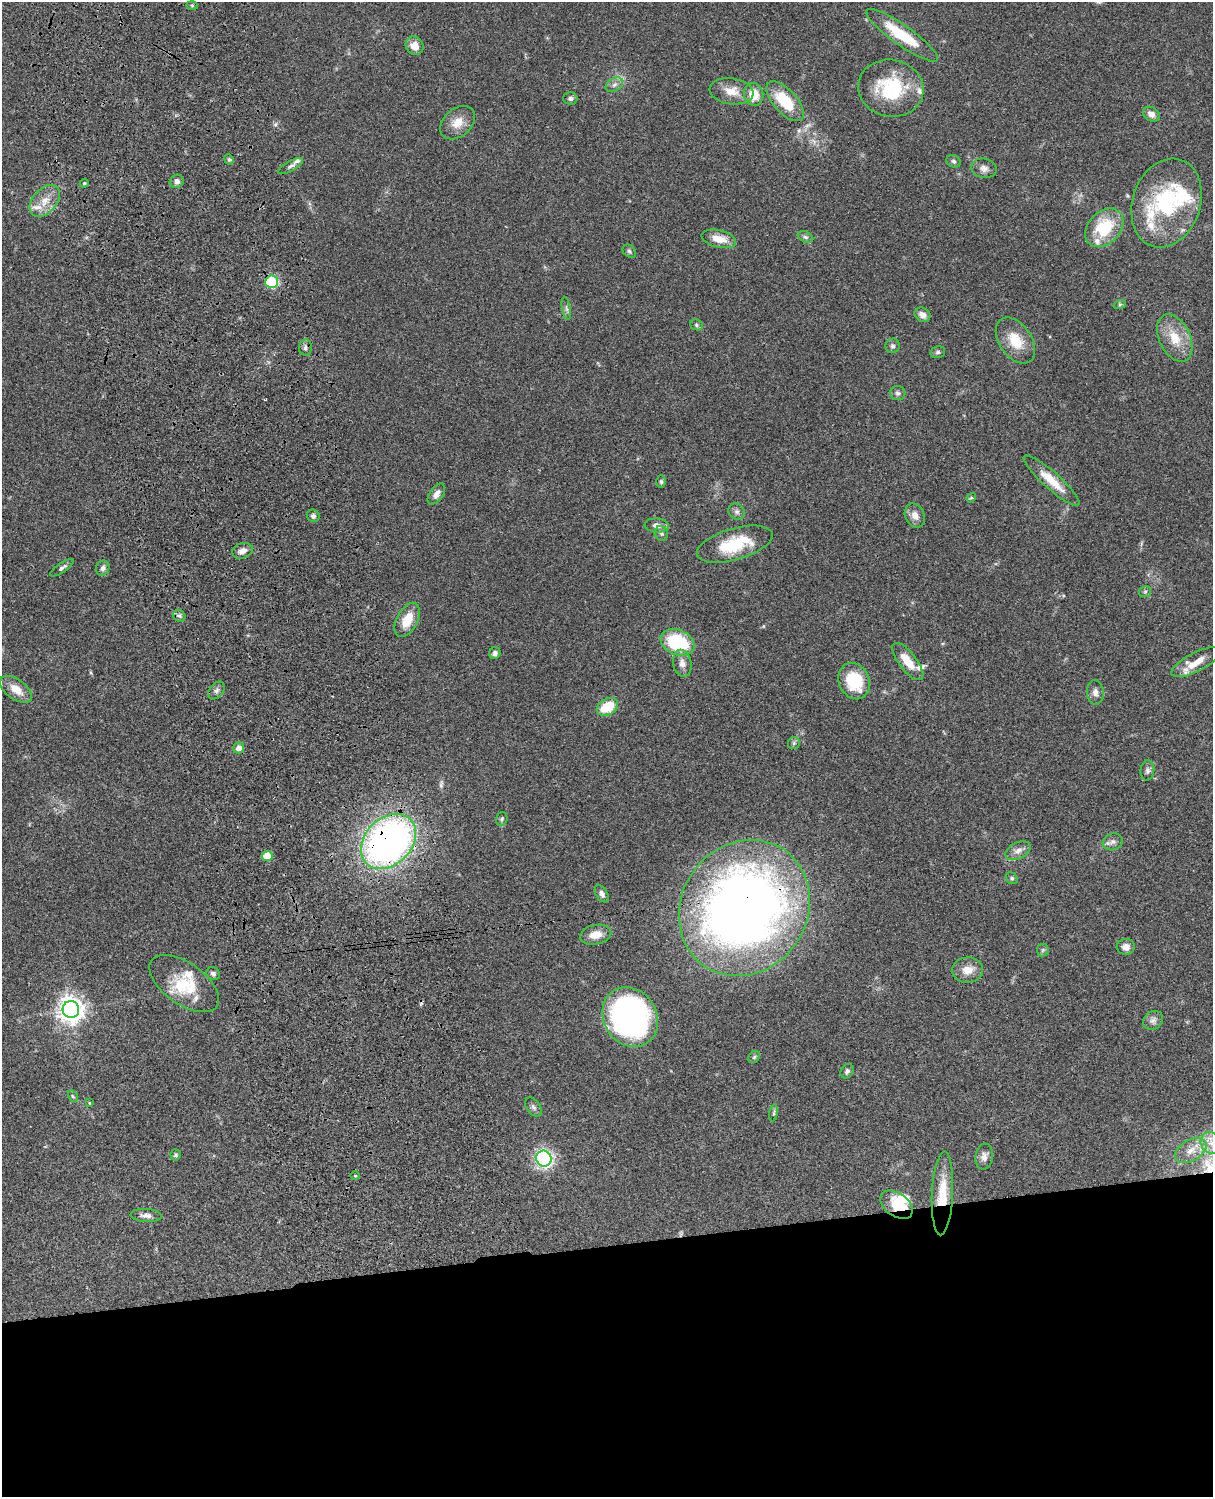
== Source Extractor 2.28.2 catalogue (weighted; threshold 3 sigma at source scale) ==
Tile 11 of 4 x 3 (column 3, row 3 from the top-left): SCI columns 2546-3756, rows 278-1772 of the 5086 x 4926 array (HDU 1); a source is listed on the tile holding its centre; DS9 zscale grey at full resolution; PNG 1215 x 1499 px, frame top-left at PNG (2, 2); each listed source drawn as its Kron ellipse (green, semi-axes under 4 px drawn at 4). Shown black and unused: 17% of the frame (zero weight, under 3 of 4 exposures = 6% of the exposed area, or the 3 px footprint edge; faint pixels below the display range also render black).
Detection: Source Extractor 2.28.2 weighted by HDU 2 'WHT'; one run over the whole footprint, this tile lists its part. Background 0.0794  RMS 0.0058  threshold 0.0262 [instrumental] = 3 sigma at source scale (4.5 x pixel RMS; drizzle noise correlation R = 1.50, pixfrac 1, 0.05/0.05 arcsec/px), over >= 5 px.
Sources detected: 109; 2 inside a brighter object's white glare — neither listed nor drawn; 12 inside a brighter listed object's ellipse — not listed separately; the other 95 listed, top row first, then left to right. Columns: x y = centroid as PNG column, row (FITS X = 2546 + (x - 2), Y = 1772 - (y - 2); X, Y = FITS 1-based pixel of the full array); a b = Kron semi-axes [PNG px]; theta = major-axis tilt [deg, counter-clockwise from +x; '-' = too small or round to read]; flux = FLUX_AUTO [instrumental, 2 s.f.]
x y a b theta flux
192 5 6 4 -2 0.73
902 35 43 10 -35 24
415 46 9 8 - 5.7
614 85 9 6 31 2.3
891 88 33 28 -11 36
732 91 22 13 -8 8.5
754 94 11 9 -79 11
570 98 7 6 - 1.6
785 101 24 11 -48 21
1151 114 9 7 -33 3
458 123 20 14 41 8.2
229 159 5 4 - 0.83
953 161 7 6 - 1.3
291 166 14 5 29 2
984 168 13 9 -14 3.2
177 181 7 6 - 2.6
84 183 4 4 - 0.64
45 201 18 12 48 8.3
1167 203 45 34 71 54
1104 228 22 16 46 26
805 237 8 5 -26 1.4
719 239 17 8 -14 8
629 251 7 5 -45 1.2
272 282 6 6 - 42
1120 304 6 4 19 0.88
566 308 12 3 -80 1.3
922 315 8 7 - 3.4
696 325 6 5 - 1.1
1175 338 25 15 -64 13
1015 341 25 16 -55 14
893 346 7 7 - 1.5
305 347 8 6 84 1.7
938 352 7 5 15 1.2
898 393 7 7 - 1.7
1052 481 36 8 -42 11
661 482 6 4 -88 0.95
436 494 12 6 55 3.3
971 498 5 4 - 0.73
737 512 8 7 - 2
915 515 12 9 -63 4.6
313 516 6 6 - 1.8
657 525 12 7 -5 3.2
661 533 7 6 - 1.4
735 544 39 15 16 25
243 551 10 7 15 3.5
62 568 14 4 34 1.7
103 568 7 6 - 2
1145 592 6 5 - 1
179 616 7 5 -39 1.3
407 620 18 10 62 11
677 642 17 12 -23 37
495 653 6 5 - 1.4
908 662 22 9 -52 9.9
1196 662 27 9 27 9.9
682 663 13 9 -78 3.9
854 681 19 15 -65 24
16 689 18 10 -35 8.1
217 691 10 6 52 2
1095 692 12 8 -85 3
607 707 11 8 30 16
794 743 6 5 - 1.2
239 748 6 5 - 3.5
1147 770 10 7 86 1.9
502 819 7 5 74 1.2
388 841 31 23 45 260
1113 842 10 8 19 2.5
1018 851 13 8 27 3.7
267 856 5 5 - 12
1012 878 6 5 - 0.99
602 894 9 5 -58 2.2
744 908 70 63 55 510
596 935 16 9 12 7.3
1126 947 9 8 - 3.4
1043 950 6 6 - 1
967 970 16 12 5 6.6
213 974 7 6 - 1.7
184 984 40 20 -35 21
71 1010 8 8 - 550
630 1017 31 26 -58 200
1153 1020 10 9 - 2.7
754 1057 6 5 - 1.1
847 1071 8 6 56 1.5
73 1096 6 4 -58 0.83
89 1103 4 4 - 0.55
533 1107 11 6 -53 1.9
774 1113 8 4 81 0.96
1211 1143 11 10 - 6.6
1191 1150 17 10 32 7.4
176 1155 6 5 - 1
984 1157 13 8 83 3.5
544 1159 8 7 - 110
355 1176 5 3 - 0.57
942 1193 42 10 87 17
896 1205 18 11 -36 14
146 1215 15 6 -3 2.9
Overlapping masked pixels (flux is a lower limit): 4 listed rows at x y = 272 282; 388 841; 744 908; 896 1205
Isophote crosses this tile's border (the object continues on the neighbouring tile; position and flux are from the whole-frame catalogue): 1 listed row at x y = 1211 1143